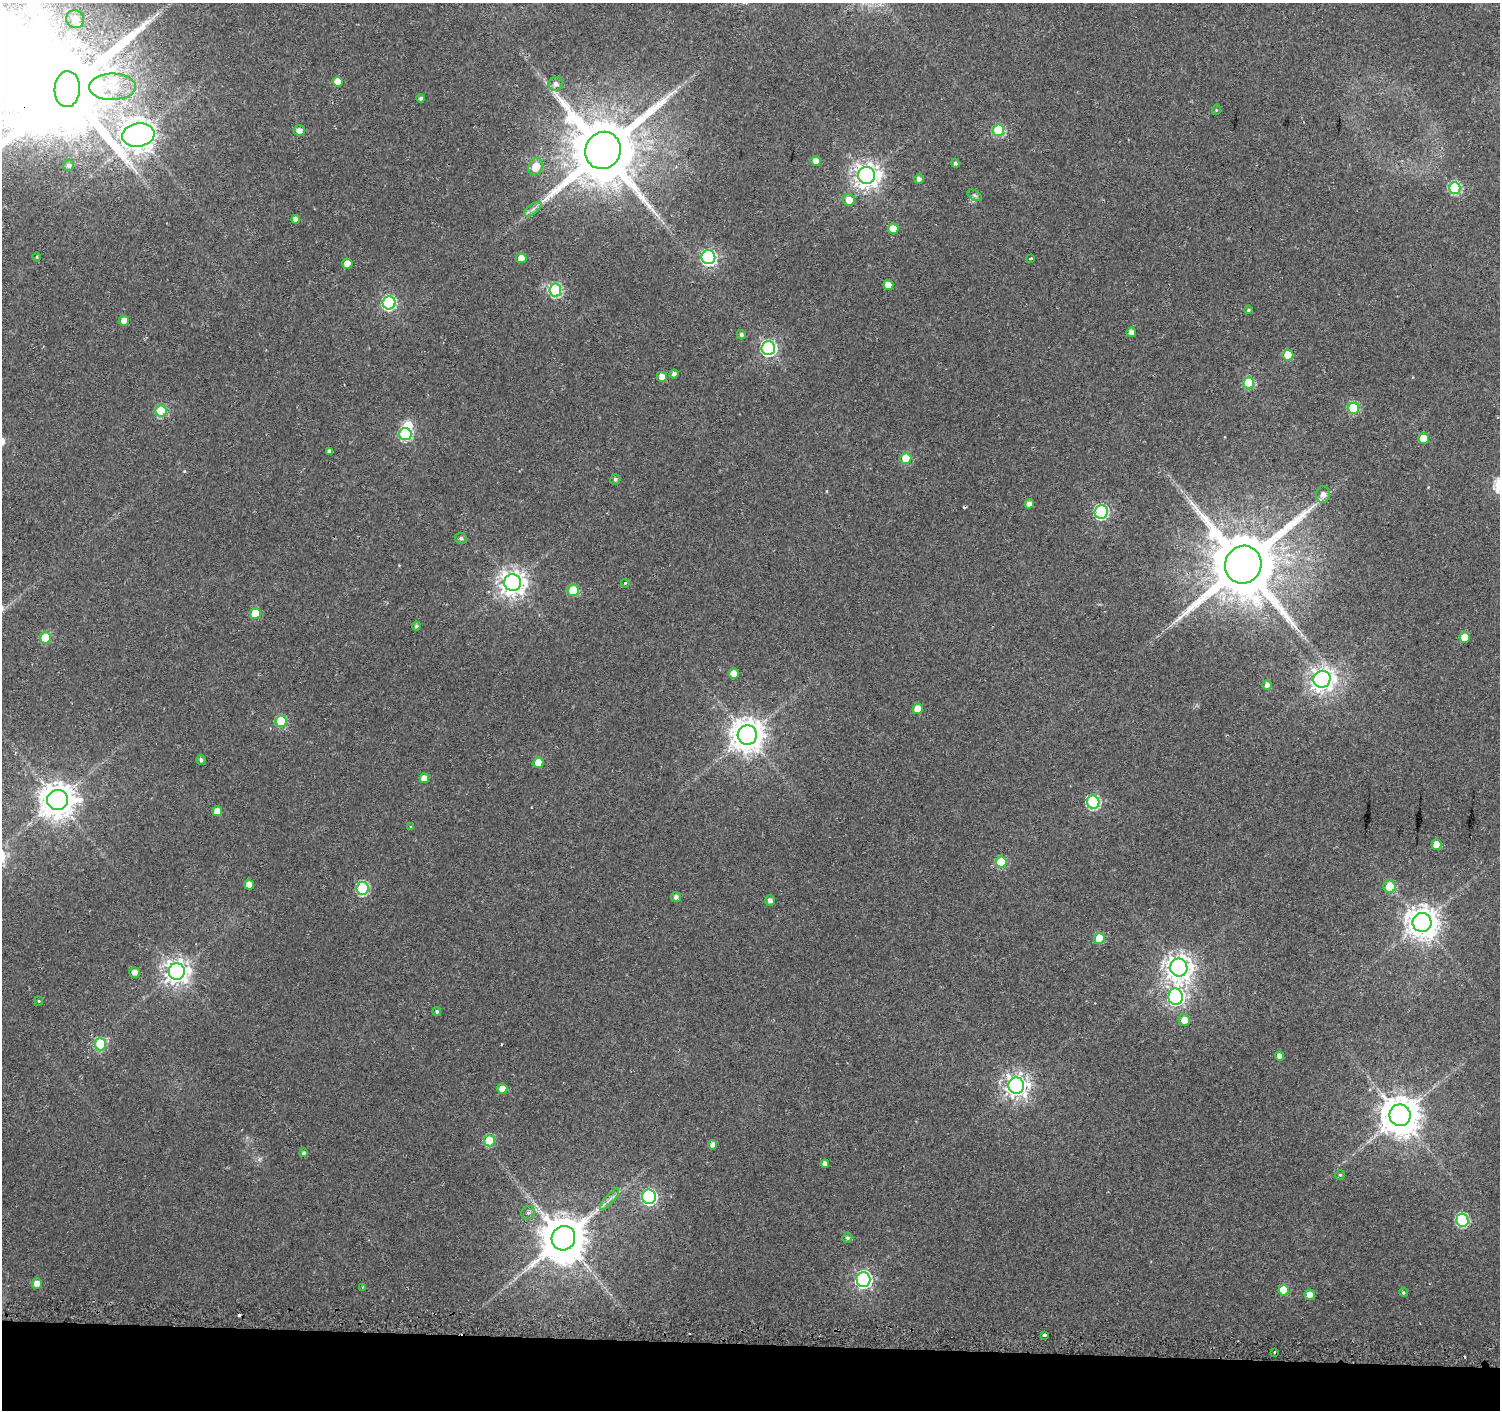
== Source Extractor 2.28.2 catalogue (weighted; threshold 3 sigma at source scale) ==
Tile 8 of 3 x 3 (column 2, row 3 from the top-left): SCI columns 1618-3115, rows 1365-2772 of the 4662 x 5899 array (HDU 1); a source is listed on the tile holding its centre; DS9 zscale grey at full resolution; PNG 1502 x 1412 px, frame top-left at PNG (2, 3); each listed source drawn as its Kron ellipse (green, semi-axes under 4 px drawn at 4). Shown black and unused: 5% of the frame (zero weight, under 2 of 3 exposures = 3% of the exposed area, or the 3 px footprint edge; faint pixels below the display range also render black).
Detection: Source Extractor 2.28.2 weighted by HDU 2 'WHT'; one run over the whole footprint, this tile lists its part. Background 0.0177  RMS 0.0033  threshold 0.0147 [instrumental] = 3 sigma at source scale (4.5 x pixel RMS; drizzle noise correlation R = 1.50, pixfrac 1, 0.0396/0.0396 arcsec/px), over >= 5 px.
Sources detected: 118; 1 too faint to see at this stretch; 2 inside a brighter object's white glare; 2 cosmic-ray / hot-pixel residue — neither listed nor drawn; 1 inside a brighter listed object's ellipse — not listed separately; the other 112 listed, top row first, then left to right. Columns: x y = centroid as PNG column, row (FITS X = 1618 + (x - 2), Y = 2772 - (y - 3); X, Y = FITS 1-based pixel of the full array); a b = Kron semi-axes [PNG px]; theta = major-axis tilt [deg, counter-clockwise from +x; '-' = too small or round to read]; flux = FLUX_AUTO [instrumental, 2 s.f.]
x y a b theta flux
75 19 9 8 - 3.7
338 82 5 5 - 4.3
556 84 7 6 - 1.7
112 87 23 13 1 8.4
67 89 18 12 87 6500
421 98 4 4 - 0.89
1216 110 5 3 - 0.31
299 130 5 5 - 1.8
998 130 6 5 - 25
138 135 16 11 9 580
603 150 19 17 63 3700
816 161 5 5 - 2.1
955 163 4 4 - 0.73
68 165 6 5 - 1.1
536 167 9 7 63 5
867 175 8 8 - 290
919 179 5 5 - 1.3
1455 188 6 6 - 29
974 195 8 4 -31 0.7
849 200 6 6 - 3
533 209 10 5 36 1.2
295 219 4 4 - 2.2
893 229 5 5 - 7.5
37 257 4 3 - 0.25
708 257 7 7 - 70
521 258 5 5 - 3.3
1030 258 4 2 - 0.33
347 264 5 5 - 4.3
888 285 5 5 - 3.2
555 290 6 6 - 36
389 303 6 6 - 47
1248 310 4 4 - 0.6
124 321 5 5 - 3.2
1131 332 5 4 - 1.9
741 335 5 4 - 0.74
768 348 7 7 - 73
1288 355 5 5 - 8.6
674 374 4 4 - 1.1
662 377 5 5 - 2.8
1249 383 5 5 - 18
1353 408 5 5 - 19
161 411 5 5 - 18
405 434 6 6 - 33
1424 438 5 5 - 8.8
329 451 4 4 - 1.1
906 458 5 5 - 11
615 479 5 5 - 0.75
1323 494 8 7 - 2.1
1029 504 4 4 - 1.8
1101 512 7 6 - 50
461 538 5 5 - 0.85
1243 565 19 18 - 3700
513 583 8 8 - 320
625 583 4 4 - 0.35
573 590 5 5 - 12
255 613 5 5 - 7.5
416 626 4 4 - 0.7
45 638 5 5 - 14
1465 638 5 5 - 6.1
734 674 5 5 - 4.2
1322 679 8 8 - 270
1267 685 5 5 - 1.8
918 709 5 5 - 5.2
281 721 5 5 - 17
747 735 10 9 - 580
201 760 5 4 - 0.85
538 762 5 5 - 4.6
424 778 5 5 - 2.6
57 800 10 10 - 640
1093 802 7 6 - 38
217 811 5 5 - 3.2
411 827 4 4 - 0.44
1436 844 5 5 - 3.4
1001 862 5 5 - 13
249 885 5 5 - 3.6
1390 886 6 6 - 6.2
362 888 6 6 - 33
676 897 5 5 - 1.1
770 901 5 5 - 1.5
1422 922 9 9 - 520
1099 938 5 5 - 9
1179 968 9 8 - 340
177 971 8 8 - 280
134 972 5 5 - 1.8
1176 997 8 7 - 110
39 1001 4 4 - 0.37
437 1012 4 4 - 0.61
1184 1020 6 5 - 3.2
100 1044 6 5 - 25
1279 1056 4 4 - 1.6
1016 1086 8 8 - 240
502 1089 5 5 - 2.5
1400 1115 11 10 - 940
489 1141 5 5 - 13
713 1145 4 4 - 1.6
304 1153 4 3 - 1.3
825 1164 4 4 - 1.6
1340 1175 4 4 - 0.48
649 1197 7 7 - 63
610 1199 14 2 49 0.98
528 1213 7 6 - 0.81
1462 1220 6 6 - 37
563 1238 12 11 - 1500
847 1238 5 5 - 0.7
863 1279 7 7 - 99
37 1284 5 5 - 3.1
362 1287 3 3 - 0.36
1284 1290 5 5 - 9
1403 1292 4 4 - 0.55
1310 1295 5 5 - 2.3
1044 1335 4 3 - 2
1275 1352 3 3 - 0.75
Overlapping masked pixels (flux is a lower limit): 2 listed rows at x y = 603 150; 1243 565